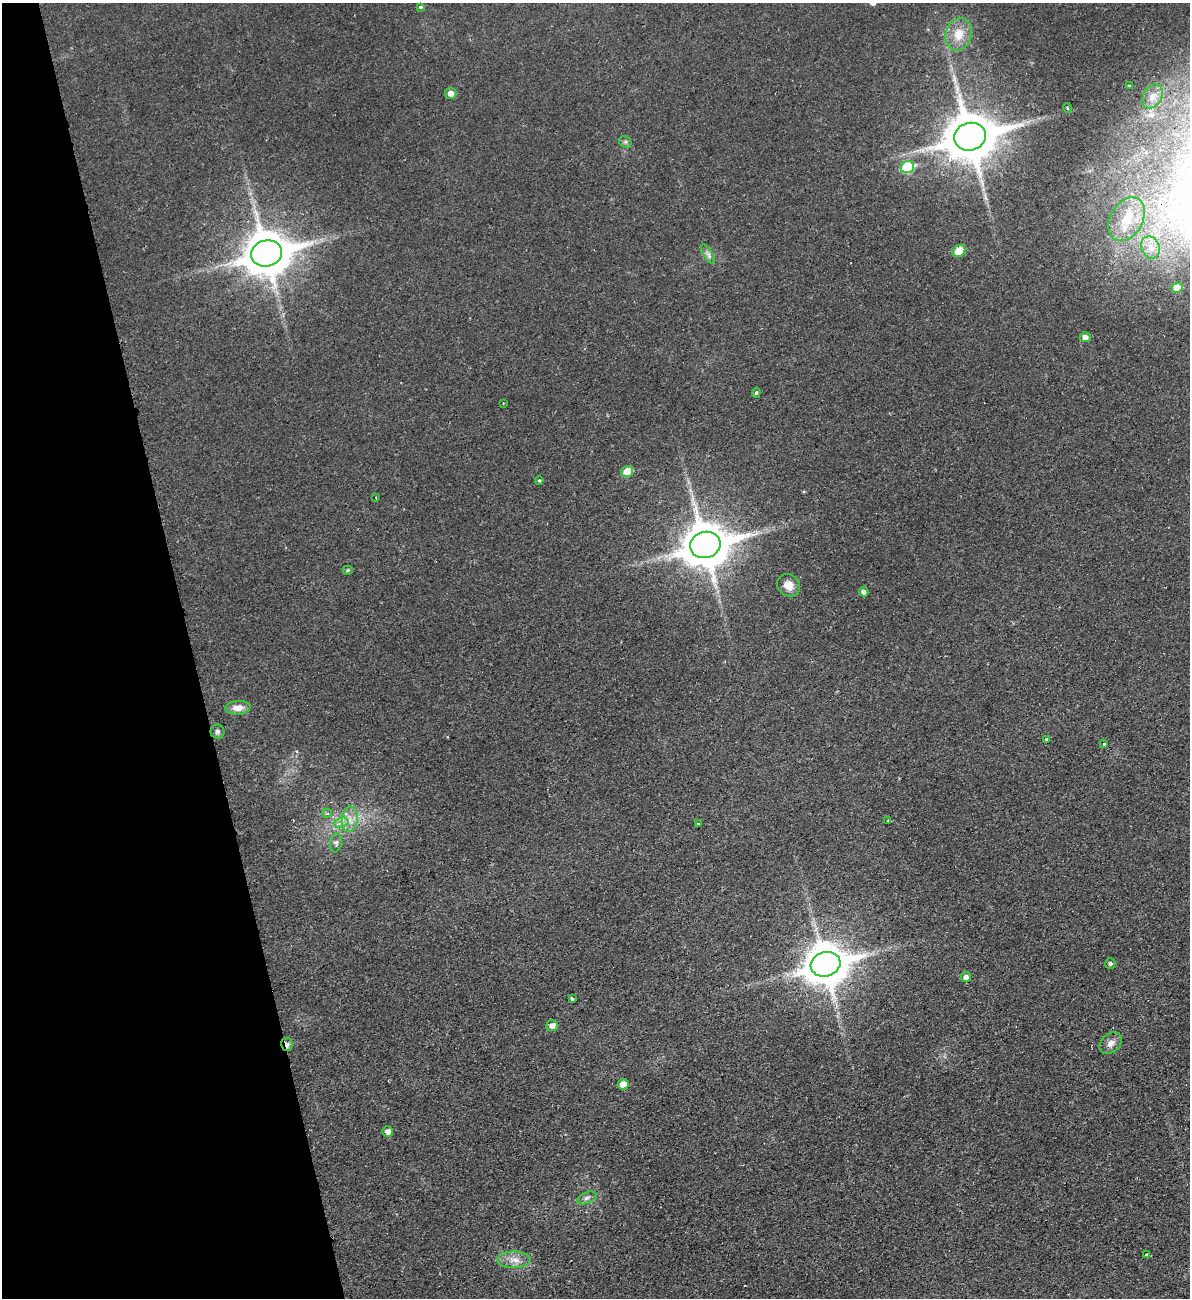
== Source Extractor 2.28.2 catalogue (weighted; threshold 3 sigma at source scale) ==
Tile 5 of 4 x 4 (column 1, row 2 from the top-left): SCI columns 169-1356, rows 2653-3948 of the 5204 x 5300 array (HDU 1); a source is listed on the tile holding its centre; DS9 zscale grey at full resolution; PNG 1192 x 1300 px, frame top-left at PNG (2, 3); each listed source drawn as its Kron ellipse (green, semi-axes under 4 px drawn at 4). Shown black and unused: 16% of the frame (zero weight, under 2 of 3 exposures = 3% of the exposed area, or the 3 px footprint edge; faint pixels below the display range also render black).
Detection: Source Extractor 2.28.2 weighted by HDU 2 'WHT'; one run over the whole footprint, this tile lists its part. Background 0.0216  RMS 0.0048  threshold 0.0214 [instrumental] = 3 sigma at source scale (4.5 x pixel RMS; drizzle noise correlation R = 1.50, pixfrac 1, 0.05/0.05 arcsec/px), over >= 5 px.
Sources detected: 47; all 47 listed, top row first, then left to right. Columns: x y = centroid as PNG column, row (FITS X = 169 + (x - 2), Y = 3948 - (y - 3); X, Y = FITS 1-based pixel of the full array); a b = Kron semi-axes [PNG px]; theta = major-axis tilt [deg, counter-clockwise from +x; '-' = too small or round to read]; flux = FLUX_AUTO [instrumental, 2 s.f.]
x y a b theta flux
420 7 3 3 - 1.6
959 34 16 13 73 8.6
1129 86 3 2 - 0.93
451 93 6 5 - 2.8
1152 96 13 9 59 3.6
1067 108 5 3 - 0.46
970 137 16 13 15 2300
625 142 6 5 - 0.94
907 167 7 6 - 27
1127 219 23 16 61 13
1150 247 11 9 -68 4.1
959 251 7 5 40 8.7
266 253 15 13 15 1800
708 254 11 4 -58 1.7
1177 288 5 5 - 4.3
1085 337 5 5 - 2.7
756 393 5 4 - 0.77
503 403 2 2 - 0.36
627 472 6 5 - 9.3
539 480 4 4 - 0.61
376 498 3 2 - 0.33
705 545 15 13 15 1900
348 570 5 4 - 0.74
789 585 12 10 -41 5
864 592 5 4 - 1.7
238 708 13 7 4 4
217 731 7 7 - 1.3
1046 739 3 2 - 0.43
1103 744 3 3 - 3.5
327 813 5 4 - 0.81
350 819 13 8 83 4.5
888 821 3 3 - 0.82
341 823 7 4 18 1.8
698 824 4 2 - 0.42
336 843 10 5 81 1.5
1110 963 5 5 - 0.89
825 964 15 12 15 1500
966 977 5 5 - 2.2
572 998 4 3 - 1.6
552 1026 6 5 - 3
1111 1043 12 9 41 3
287 1044 7 5 -80 2.2
623 1084 5 5 - 5.9
388 1131 5 5 - 2.4
587 1198 10 5 24 1.5
1146 1254 3 2 - 0.75
514 1260 17 8 -1 4.4
Overlapping masked pixels (flux is a lower limit): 2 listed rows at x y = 825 964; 287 1044